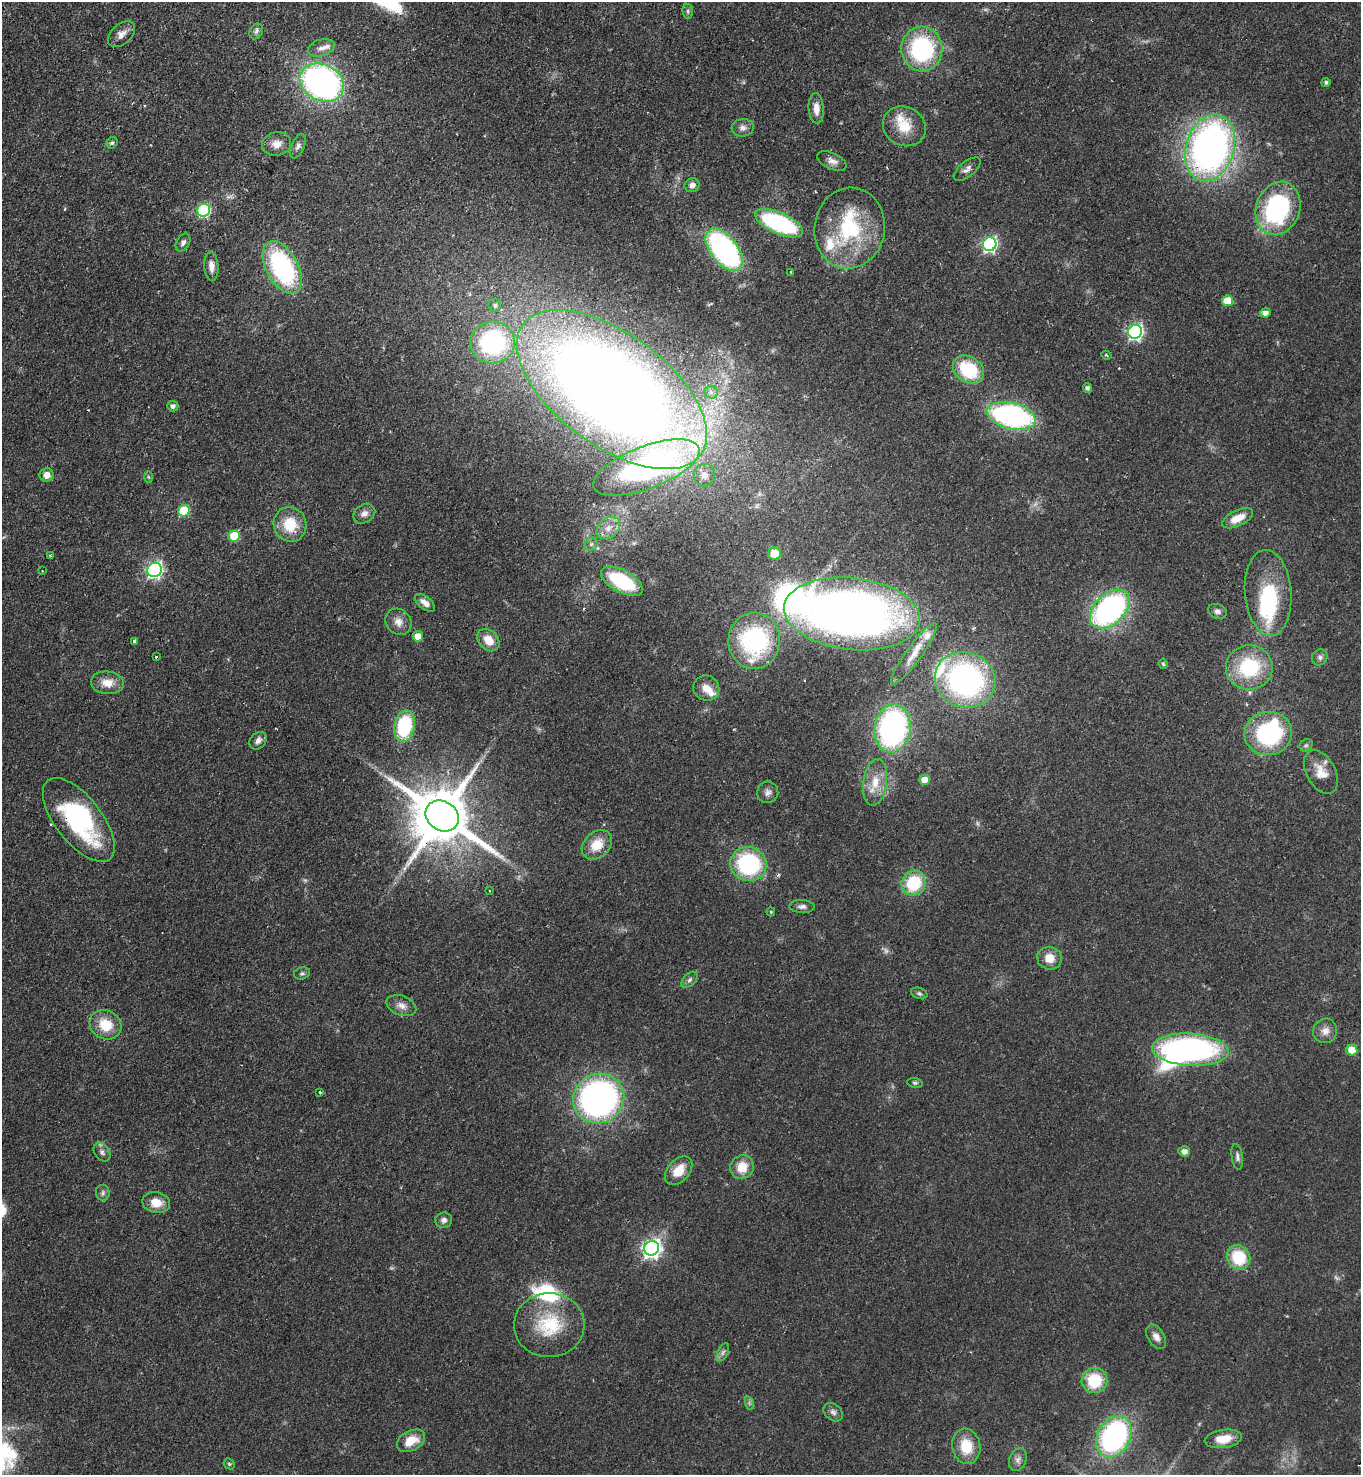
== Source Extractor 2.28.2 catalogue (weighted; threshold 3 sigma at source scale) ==
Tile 11 of 4 x 4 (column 3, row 3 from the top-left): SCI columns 3080-4438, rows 1523-2995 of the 6019 x 5989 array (HDU 1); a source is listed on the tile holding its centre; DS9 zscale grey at full resolution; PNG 1363 x 1477 px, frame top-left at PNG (2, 2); each listed source drawn as its Kron ellipse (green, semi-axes under 4 px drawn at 4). Shown black and unused: <1% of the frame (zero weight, under 2 of 3 exposures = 4% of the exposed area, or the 3 px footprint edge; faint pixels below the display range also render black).
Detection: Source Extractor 2.28.2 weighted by HDU 2 'WHT'; one run over the whole footprint, this tile lists its part. Background 0.0484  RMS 0.0055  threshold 0.0247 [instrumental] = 3 sigma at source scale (4.5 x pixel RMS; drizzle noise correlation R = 1.50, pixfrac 1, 0.05/0.05 arcsec/px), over >= 5 px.
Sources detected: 148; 7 too faint to see at this stretch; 4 inside a brighter object's white glare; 1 cosmic-ray / hot-pixel residue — neither listed nor drawn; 12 inside a brighter listed object's ellipse — not listed separately; the other 124 listed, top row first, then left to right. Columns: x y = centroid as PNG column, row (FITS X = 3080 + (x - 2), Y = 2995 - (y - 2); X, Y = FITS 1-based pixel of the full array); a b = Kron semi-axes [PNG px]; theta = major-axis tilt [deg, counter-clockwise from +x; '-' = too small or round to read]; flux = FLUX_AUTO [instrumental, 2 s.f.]
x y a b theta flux
688 11 7 5 -83 1.2
256 32 8 6 59 1.5
122 34 16 10 42 3.8
321 48 14 8 17 3.3
922 49 22 20 -86 60
322 82 23 18 -27 180
1326 82 4 4 - 1.2
816 108 15 7 -86 4.7
904 126 22 19 -28 13
743 128 11 9 6 2.9
112 143 6 5 - 1
277 144 14 12 11 5
298 146 13 6 66 2.1
1210 148 34 24 73 250
832 161 16 8 -26 3.3
967 169 16 7 39 2.6
692 185 7 6 - 2.4
1278 208 27 22 70 76
204 210 6 6 - 66
779 223 25 10 -24 66
850 228 41 35 80 49
183 242 9 6 60 1.8
990 244 7 6 - 110
724 250 25 13 -52 110
211 266 14 7 -86 3.7
282 267 29 16 -62 75
791 272 3 3 - 0.81
1228 301 5 5 - 15
495 305 7 6 - 1.5
1265 313 5 4 - 3
1135 332 7 6 - 130
493 343 22 21 - 73
1106 355 5 3 - 0.55
968 370 17 13 -35 29
1087 388 5 4 - 1.5
612 390 110 56 -36 950
711 392 7 6 - 2.3
173 406 5 5 - 2.1
1011 416 25 13 -13 120
646 467 56 21 21 160
47 475 7 6 - 4.3
704 475 11 10 - 4.3
148 477 5 3 - 0.53
184 511 6 5 - 24
364 514 12 9 34 2.9
1238 518 17 7 26 7.4
290 524 17 16 - 16
608 528 13 9 39 4.7
234 536 6 5 - 21
591 544 7 5 46 1.4
775 554 6 6 - 9.2
50 556 4 3 - 0.91
155 570 7 7 - 150
42 571 3 2 - 0.55
622 581 23 11 -29 42
1268 593 43 23 -86 39
425 603 12 6 -39 3.5
1110 609 23 15 44 120
1217 611 10 7 -21 2
852 614 68 36 -6 430
398 622 14 12 -44 4.5
418 636 5 5 - 6.7
488 640 12 9 -47 7.5
135 641 4 3 - 4.5
754 641 28 26 85 73
914 654 37 8 54 8.3
156 657 3 3 - 1.5
1320 657 8 7 - 1.8
1163 664 5 4 - 0.82
1249 667 23 22 - 36
965 680 31 27 -20 130
107 683 16 11 -6 7
706 688 13 12 - 5.2
404 726 16 10 79 41
893 728 24 18 82 120
1268 733 24 21 8 62
258 741 10 7 47 2.1
1306 745 7 5 42 1.1
1321 772 23 14 -62 8.2
925 780 5 5 - 9
875 782 23 12 82 9.9
768 792 11 10 - 2.7
442 816 17 14 -34 4300
79 820 50 23 -52 70
597 845 17 12 42 11
748 864 18 17 - 58
914 883 13 11 56 26
490 891 3 3 - 1.2
802 907 13 6 -2 2.3
771 912 4 4 - 0.55
1049 958 12 11 - 6.8
302 973 8 6 14 1.2
690 980 10 6 45 1.5
919 993 8 5 -22 1.1
401 1006 15 9 -20 4
105 1025 16 14 -28 13
1325 1031 12 11 - 4.1
1190 1050 38 16 -4 140
1352 1050 5 5 - 12
915 1083 8 5 -10 0.98
320 1092 3 3 - 0.75
599 1099 26 24 32 200
1184 1151 6 5 - 2.7
102 1152 10 7 -55 2.1
1237 1157 13 5 -82 1.8
742 1167 12 11 - 9.3
679 1171 16 11 49 9.5
103 1193 8 7 - 1.5
156 1203 14 10 -13 8
444 1220 8 7 - 2.3
652 1248 7 7 - 230
1239 1257 13 11 -57 22
549 1325 35 32 3 30
1156 1337 13 8 -58 3.4
723 1352 10 5 64 1.6
1094 1380 13 12 - 21
749 1403 7 4 -72 0.98
833 1412 11 8 -41 2.1
1114 1437 22 16 60 110
1223 1439 19 9 8 8.8
411 1441 15 10 27 9.8
966 1446 18 14 -80 14
1018 1460 12 8 67 2.4
229 1464 6 5 - 0.75
Overlapping masked pixels (flux is a lower limit): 3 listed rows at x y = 612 390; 442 816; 79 820